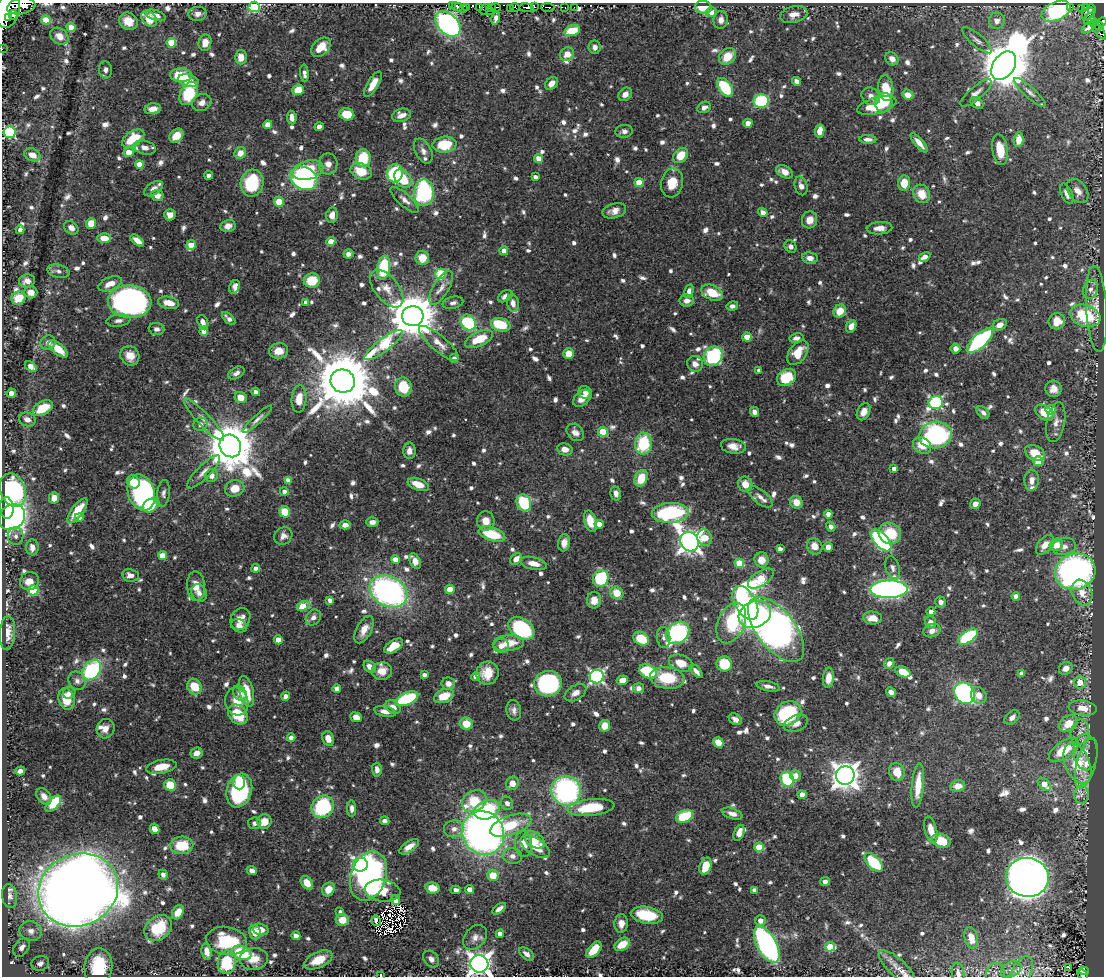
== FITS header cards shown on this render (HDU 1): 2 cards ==
NAXIS1  =                 1102
NAXIS2  =                  974

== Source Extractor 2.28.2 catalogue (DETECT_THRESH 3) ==
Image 1102 x 974 px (HDU 1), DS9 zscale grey, 1 PNG px = 1 image px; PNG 1106 x 978 px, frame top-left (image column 1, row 974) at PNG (2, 3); each listed source drawn as its Kron ellipse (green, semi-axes under 4 px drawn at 4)
Background 0.578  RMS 0.0079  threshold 0.0238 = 3 sigma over >= 5 px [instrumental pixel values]
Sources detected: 1089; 6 with non-positive FLUX_AUTO (blend fragments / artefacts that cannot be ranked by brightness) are neither listed nor drawn; of the other 1083, the 500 brightest by FLUX_AUTO listed and drawn (583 fainter detections omitted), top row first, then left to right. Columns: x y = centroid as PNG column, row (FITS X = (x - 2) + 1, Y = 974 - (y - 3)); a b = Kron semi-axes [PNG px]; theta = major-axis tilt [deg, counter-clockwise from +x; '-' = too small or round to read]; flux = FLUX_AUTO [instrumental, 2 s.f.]
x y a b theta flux
21 6 14 8 12 880
452 6 3 3 - 13
254 7 5 5 - 52
457 7 5 3 - 150
467 7 4 2 - 43
479 7 3 2 - 4.8
491 7 3 2 - 25
496 7 5 2 - 15
515 7 5 3 - 47
535 7 3 3 - 25
548 7 7 3 -6 64
565 7 3 3 - 28
574 7 2 2 - 4.9
703 7 8 6 -5 13
1070 7 3 2 - 7.4
1085 7 3 3 - 17
463 8 3 2 - 21
527 8 7 3 -7 180
484 9 5 3 - 6.3
510 9 3 3 - 42
1081 9 3 3 - 36
1092 9 5 3 - 85
8 10 18 11 75 2700
489 11 2 2 - 7.8
1056 11 15 9 25 52
711 12 5 5 - 4.2
198 14 9 7 7 3.1
794 14 14 8 12 4.6
1088 14 7 5 49 83
13 15 5 4 - 180
156 15 10 5 -18 3.1
8 17 3 2 - 150
496 18 7 4 76 2.4
149 19 9 6 -47 11
1089 19 7 3 50 60
46 20 4 4 - 15
721 20 9 7 81 3.2
128 21 9 8 - 8.4
997 21 8 8 - 3.2
1093 21 5 3 - 43
1102 22 5 4 - 85
448 24 15 10 -45 180
1099 26 4 3 - 79
71 27 4 4 - 6.9
1088 28 7 4 38 2.7
1098 30 11 3 -52 84
572 31 8 5 17 14
59 36 10 7 -41 4.6
977 40 18 6 -40 2.7
171 43 5 5 - 18
205 43 8 6 78 6.2
321 47 11 7 43 9.2
595 47 7 6 - 2.6
2 49 2 2 - 2.6
567 54 7 6 - 5.8
727 56 9 7 43 11
241 57 7 6 - 6
892 59 7 6 - 3.6
1004 66 15 10 56 2600
105 70 8 6 -82 2.4
304 73 8 4 -84 2.5
181 75 11 7 -4 20
188 81 10 6 -13 6.8
796 81 4 4 - 2.7
551 83 7 5 46 3.7
373 84 14 5 59 6
725 87 11 6 -55 33
886 88 13 7 -83 13
298 90 6 5 - 10
1030 92 20 5 -42 2.9
189 93 12 8 63 29
976 93 19 6 40 3.3
625 94 7 6 - 3.5
908 95 6 5 - 4.9
871 96 10 8 -37 3.3
761 101 7 7 - 43
202 103 10 8 26 3.5
884 103 9 8 - 21
977 103 7 5 -41 3.4
877 106 20 8 15 19
704 107 7 5 27 2.5
153 109 8 5 8 4.3
347 114 7 6 - 13
401 115 9 6 13 4.2
292 118 7 4 -83 3.2
748 123 4 4 - 3.6
268 125 4 4 - 7.7
319 127 4 4 - 2.8
624 131 8 6 6 2.5
820 131 6 4 80 6.7
10 132 6 6 - 72
176 136 8 6 45 9.4
133 139 12 7 33 15
868 139 8 4 -3 2.6
1018 140 7 5 85 6
919 143 12 4 -50 4.3
444 145 12 8 5 21
145 147 11 6 -14 4.2
1000 150 15 7 -81 11
423 151 13 8 -62 3.4
129 152 5 5 - 9.1
240 153 6 5 - 4.9
32 155 8 6 -23 6.1
681 155 8 6 46 11
363 158 9 7 -85 20
539 158 4 4 - 7
139 164 4 4 - 8.3
328 164 10 9 - 4.5
308 170 16 9 16 26
361 171 11 8 -20 12
784 172 9 5 -28 5.2
395 173 9 7 78 44
209 175 4 4 - 3.1
535 177 4 4 - 2.4
304 178 14 11 -27 78
403 179 10 7 -52 19
639 182 4 4 - 15
252 183 13 11 76 32
672 183 15 11 77 10
904 183 7 6 - 10
801 186 9 6 -75 3.5
153 189 10 6 33 3.1
1078 191 13 9 -54 4.9
424 193 13 10 87 77
921 194 9 8 - 9.3
1067 194 11 5 -63 3
157 195 6 5 - 4.1
405 200 18 6 -42 3.6
279 202 5 5 - 15
614 211 12 7 15 4.1
763 212 5 4 - 4.1
170 215 6 5 - 3.8
332 215 8 6 82 4.8
809 220 8 7 - 5.5
91 223 5 5 - 8.6
228 226 7 6 - 3.2
71 228 8 6 -40 3.5
879 228 13 6 4 4.6
20 230 4 4 - 2.7
104 238 7 5 -1 7.5
137 240 8 4 -39 4.7
331 242 4 4 - 10
191 245 5 4 - 9.1
791 247 6 5 - 2.3
504 251 4 4 - 6.1
348 254 5 4 - 2.3
924 257 6 4 32 4.8
422 258 7 7 - 8.3
810 258 8 6 -11 3.7
384 268 12 6 81 40
58 271 11 6 -15 2.4
441 274 5 5 - 36
27 281 8 6 10 3.8
312 281 8 7 - 16
110 284 12 6 23 5.7
235 287 7 5 62 2.7
441 288 19 7 59 4.7
387 289 22 12 -52 8.4
1091 289 9 7 73 3.4
689 291 7 4 75 2.8
31 292 6 6 - 4.9
712 293 11 7 -25 13
505 296 8 5 32 3.2
18 298 7 6 - 12
687 301 7 6 - 3.5
130 302 22 16 -4 220
306 302 4 4 - 2.3
169 303 11 6 -10 8.4
453 303 10 6 13 2.3
513 303 9 6 -80 3.6
732 306 6 4 13 2.5
1097 309 43 10 -86 9.7
840 311 7 6 - 9.8
413 316 10 10 - 2600
1085 316 16 10 -18 32
229 318 8 4 -42 2.7
118 320 12 6 8 2.6
1057 321 8 8 - 8.4
203 322 7 5 -67 3.3
468 323 8 7 - 49
501 325 10 6 -17 21
1000 325 7 5 25 4.7
851 326 6 5 - 4.1
157 329 8 6 -6 2.3
204 331 4 4 - 5.2
747 337 4 4 - 12
796 338 7 5 11 2.4
479 339 15 7 24 16
980 341 16 7 42 72
48 343 7 7 - 2.8
439 343 25 7 -41 5.8
384 345 23 6 37 43
58 349 12 5 -39 9.2
955 349 5 5 - 3.2
279 351 9 7 8 6.6
798 353 14 8 54 12
569 354 5 5 - 7
130 356 10 9 - 6.5
713 356 10 9 - 58
454 358 4 4 - 2.5
695 364 8 7 - 3.6
31 366 6 4 -32 4.5
759 370 4 4 - 2.9
236 373 9 5 29 2.3
786 377 10 8 34 22
343 381 12 11 - 5100
403 387 9 8 - 15
1054 389 8 8 - 5
256 392 4 4 - 2.3
11 393 4 4 - 3
585 393 7 6 - 2.8
241 397 6 5 - 6.6
582 398 10 7 42 6.3
299 399 13 7 85 7.7
936 403 7 6 - 83
43 408 11 6 30 14
1051 410 5 5 - 14
754 412 5 4 - 2.7
864 412 9 6 62 4.7
983 412 7 5 -42 2.3
1044 413 10 7 -38 11
27 419 8 6 -18 3
257 419 20 4 43 2.4
204 420 28 6 -46 5.3
1056 422 20 9 80 5.2
200 424 7 6 - 2.5
575 432 10 7 -46 3.3
603 432 5 5 - 21
935 435 16 13 8 91
643 444 11 8 84 30
922 445 10 7 -35 9.1
230 446 12 10 -56 2900
733 446 12 7 -8 5.3
565 449 8 6 -10 4.4
409 451 8 6 -89 3.5
1035 453 11 7 -28 11
1038 461 5 4 - 23
894 469 4 4 - 2.9
204 472 22 6 45 4.3
212 476 6 6 - 3.6
641 478 8 6 65 14
288 480 4 4 - 3.1
1032 480 11 7 85 4
133 482 7 6 - 8
418 484 11 6 -21 8.2
745 484 8 7 - 6.6
235 488 10 8 17 8
13 490 17 12 -68 110
284 491 4 4 - 2.3
141 493 18 13 -74 120
164 493 13 6 85 2.3
616 493 7 5 -78 2.5
760 497 15 6 -40 3.7
54 498 6 5 - 4.2
796 502 6 6 - 7
524 503 9 7 -63 31
975 504 5 5 - 3
150 506 8 6 36 19
7 508 11 7 -87 23
77 511 15 6 54 13
285 512 6 5 - 11
670 513 18 10 3 62
828 514 4 4 - 3.6
12 517 14 12 40 180
79 517 4 4 - 2.4
486 521 9 8 - 6.6
590 521 11 6 -73 11
372 522 6 4 2 3.1
599 524 4 4 - 6.2
345 525 5 4 - 3.3
831 527 5 4 - 2.4
890 533 11 10 - 18
492 534 14 7 -17 23
16 536 9 8 - 2.6
283 536 9 8 - 3.1
705 538 8 7 - 8.9
881 540 13 7 -49 80
689 542 10 9 - 450
564 543 8 6 82 4.3
1045 545 11 6 51 5.9
1056 545 7 6 - 6.8
815 546 8 7 - 5.7
1064 546 12 8 13 3.6
32 547 8 6 -85 4
828 547 5 4 - 5.3
780 549 4 4 - 2.4
162 556 4 4 - 8.3
395 559 4 4 - 7.6
516 559 6 5 - 4.7
761 560 7 7 - 6.6
415 561 8 5 -63 4.4
534 563 13 6 -13 6.1
739 563 5 4 - 22
256 568 4 4 - 3
892 568 12 7 -74 2.5
1075 572 20 18 18 200
130 575 8 6 -10 3.3
601 578 8 7 - 39
761 578 14 7 32 32
29 581 9 9 - 5.4
196 586 15 9 -86 7.2
450 589 5 4 - 12
889 589 19 9 1 200
33 590 5 5 - 33
388 591 20 14 -27 160
199 593 9 7 -64 3.1
617 593 7 6 - 9.2
1082 593 13 9 -66 6.3
1016 596 4 4 - 4.5
330 600 4 4 - 3.1
594 600 8 7 - 6
941 602 5 5 - 2.7
745 603 18 10 -61 83
303 606 7 4 28 12
931 612 4 4 - 2.6
755 614 17 13 26 120
313 617 8 7 - 2.7
873 618 9 6 -4 5.9
240 619 11 9 59 5.3
931 622 6 5 - 3.5
731 623 21 13 67 37
239 626 8 6 -25 3.3
521 628 14 10 -33 62
776 629 38 19 -52 380
364 630 15 7 61 5.8
932 631 9 6 20 3.3
7 633 17 8 86 6
678 633 13 10 41 84
664 637 10 6 -83 2.4
968 637 11 6 34 52
641 639 8 6 -33 15
278 640 4 4 - 6.8
508 643 16 8 6 11
394 646 11 5 33 11
501 646 7 7 - 3.8
681 663 12 8 -20 7.9
889 663 6 5 - 3.1
724 664 7 7 - 18
370 667 7 5 -45 4.5
1066 668 7 6 - 4
92 670 11 8 51 64
382 671 10 9 - 5.9
648 671 9 6 -26 30
696 671 8 4 -47 2.6
903 672 8 5 -23 9
487 673 12 11 - 11
1022 673 4 4 - 3.8
424 675 4 4 - 2.5
475 677 4 4 - 3.1
597 677 7 6 - 120
667 678 17 10 -8 23
828 678 10 5 84 6.3
622 680 5 4 - 5.5
77 681 9 8 - 3
1080 682 6 6 - 10
448 684 7 6 - 3.2
548 684 14 12 6 91
768 686 12 5 -12 2.8
194 687 8 7 - 14
337 688 4 4 - 4.6
639 688 5 5 - 3.1
246 691 16 7 -77 13
891 692 5 4 - 2.8
69 693 6 6 - 2.6
240 693 8 6 -58 2.7
575 693 12 7 32 3.9
964 693 11 9 -50 100
979 695 8 7 - 5
286 696 4 4 - 3.5
444 696 10 6 20 11
66 699 11 8 -74 14
407 699 12 6 23 47
237 701 14 11 -74 8.5
393 707 8 6 -39 4.1
1083 708 14 7 -7 8
514 710 10 7 -79 2.6
385 711 11 5 -12 3.7
788 713 14 11 33 48
238 714 11 8 -48 18
356 717 6 4 -22 5.3
1012 717 8 6 42 3.2
735 719 7 5 -33 2.6
796 723 12 8 23 4.1
466 724 6 6 - 10
1068 724 10 7 38 9.9
605 726 6 5 - 7.6
105 729 10 8 65 4.5
1080 732 13 9 80 4.3
291 738 4 4 - 3
328 739 7 5 -70 5.2
718 742 5 5 - 6.3
1064 750 17 8 35 20
1086 752 18 12 -86 6.1
196 753 6 5 - 4.2
1086 763 25 9 74 6.7
1077 764 21 12 -66 23
161 767 15 6 11 9.2
377 770 7 5 -88 2.9
20 771 5 4 - 2.7
897 772 9 7 -70 9.2
795 776 5 5 - 5.7
845 776 9 9 - 650
787 779 7 6 - 45
239 782 7 6 - 11
512 783 7 6 - 6
1044 784 8 5 -42 9.2
170 785 6 5 - 19
918 786 22 6 85 13
958 786 7 5 10 5.3
239 790 17 12 72 54
566 791 15 14 - 100
802 795 4 4 - 5.4
1081 795 9 7 86 3
44 796 9 6 -52 3.6
474 801 13 10 31 24
507 803 7 6 - 2.7
53 804 10 5 45 28
323 807 12 10 47 51
591 808 23 8 7 27
352 809 8 4 -88 2.6
487 810 13 9 21 32
732 814 11 5 -19 3.3
685 816 9 6 24 28
385 821 5 4 - 2.2
264 822 7 7 - 8.1
255 823 6 6 - 2.4
511 825 21 9 19 21
155 829 5 4 - 5.3
454 829 10 8 13 3.8
931 830 13 6 -75 7.5
483 833 22 20 -56 360
739 833 8 5 70 4.3
535 840 11 7 -35 8.9
941 841 10 7 -19 13
524 844 12 8 -86 8
182 845 11 8 3 17
409 847 11 5 34 4.7
535 847 16 8 -32 11
759 847 4 4 - 19
512 856 10 8 -6 3.4
874 863 11 6 -45 34
360 865 7 7 - 160
705 866 9 5 73 12
252 871 5 4 - 2.8
163 875 5 4 - 2.3
493 875 5 5 - 11
368 876 25 17 70 130
1027 877 21 19 -7 570
825 881 5 4 - 2.4
307 883 7 5 -53 6.7
432 888 7 5 -12 8.3
328 889 7 6 - 6.6
470 889 4 4 - 4.7
78 890 41 36 27 1400
456 890 5 4 - 2.6
754 890 4 4 - 3.2
382 891 18 11 -8 18
10 896 12 7 -83 2.5
396 900 5 4 - 8.9
499 909 8 4 38 3.1
178 912 7 5 59 8
340 912 4 4 - 2.5
647 915 16 8 -9 23
342 920 6 6 - 8.3
376 921 5 3 - 2.3
760 921 5 5 - 4.6
621 923 9 6 88 3.9
158 928 15 11 38 25
261 929 8 5 -17 5.3
31 931 11 10 - 4.4
255 932 7 6 - 7.9
500 934 4 4 - 5.5
296 936 4 4 - 3.7
475 937 14 10 48 4.2
971 938 11 6 -75 7.6
227 941 20 14 -10 32
622 944 8 5 32 10
767 944 20 9 -61 130
22 947 10 7 53 3.6
830 947 5 5 - 24
594 950 10 5 48 11
207 951 8 5 -81 4.5
241 953 10 7 -21 32
526 954 8 5 -39 2.6
254 959 14 11 7 7.6
431 959 9 7 -49 3
318 960 15 7 25 10
227 962 12 9 82 28
40 963 9 7 17 2.9
479 964 9 8 - 480
98 966 18 14 81 25
897 967 23 8 -42 5.6
1068 967 4 3 - 4
1011 969 11 7 29 3.6
1084 971 5 3 - 7.1
1022 972 17 9 61 5.2
958 973 10 6 -83 2.6
995 974 11 9 83 2.5
380 975 3 3 - 2.5
1083 975 6 3 -39 24
At the frame edge (FLAGS 8, measured only in part): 11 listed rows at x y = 254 7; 46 20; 1102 22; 2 49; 10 132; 479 964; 1022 972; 958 973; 995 974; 380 975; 1083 975
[583 fainter detections neither listed nor drawn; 6 non-positive-flux detections neither listed nor drawn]